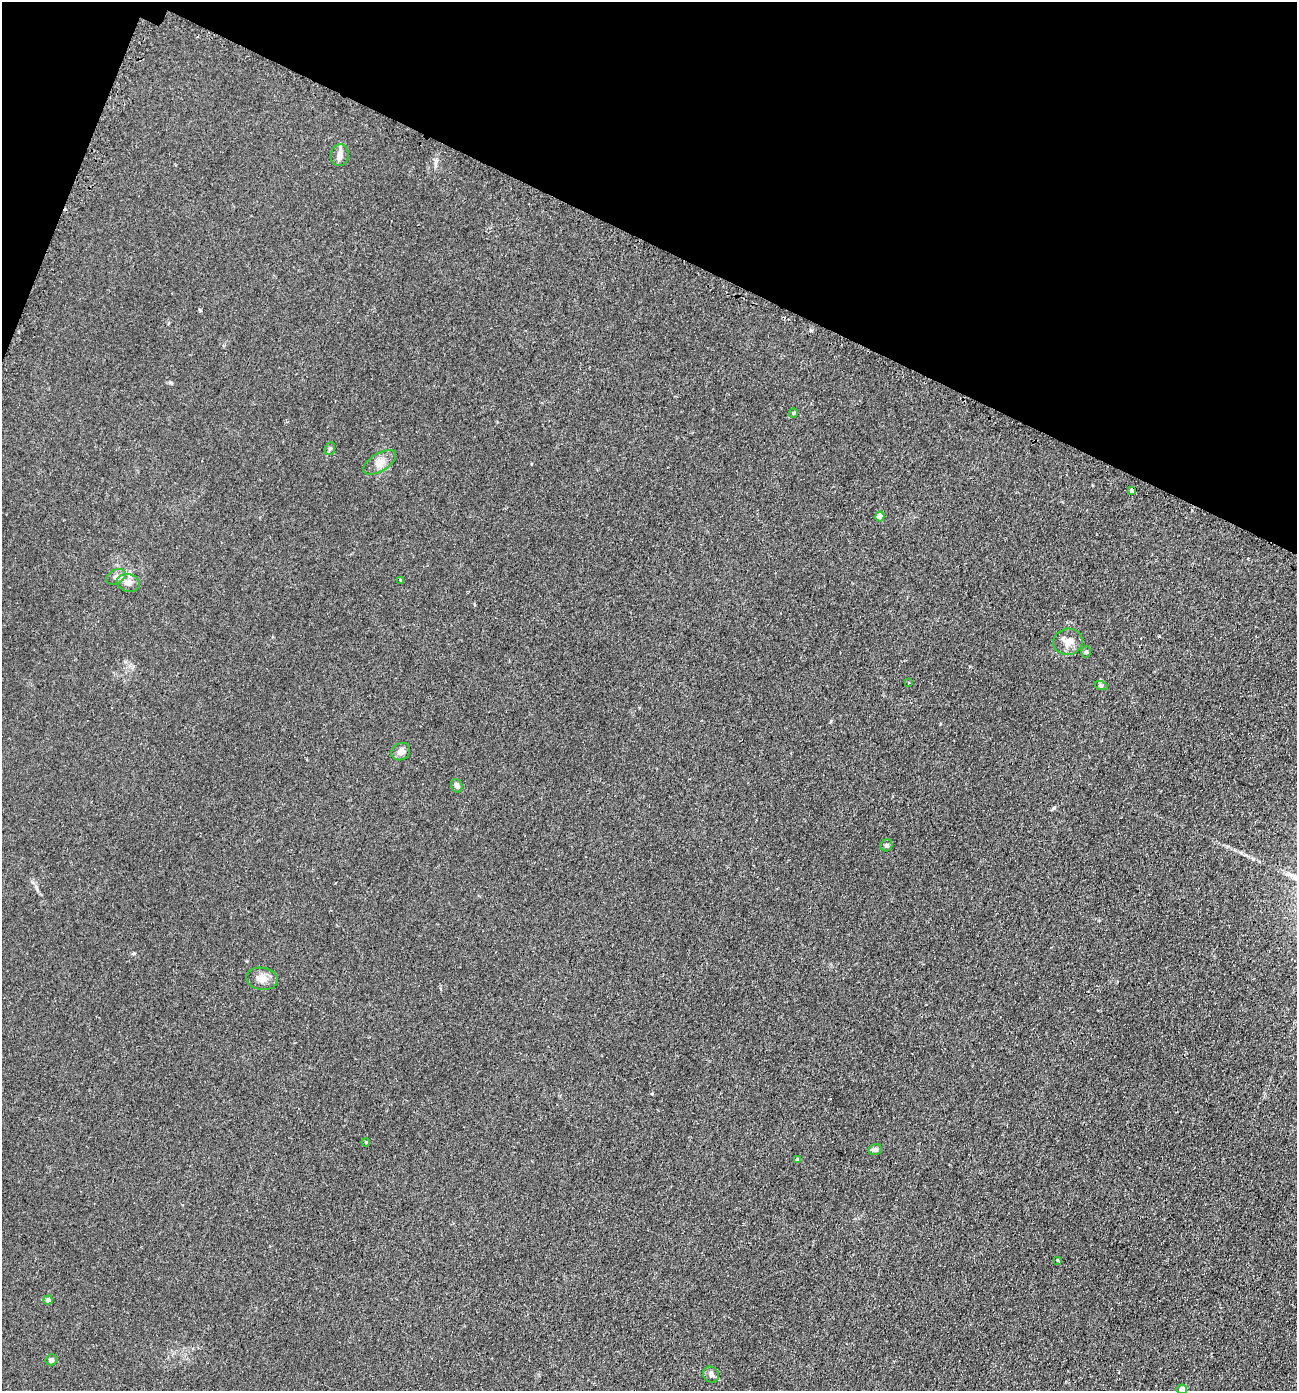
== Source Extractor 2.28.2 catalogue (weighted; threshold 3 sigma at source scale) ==
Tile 2 of 4 x 4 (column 2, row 1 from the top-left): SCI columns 1591-2885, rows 4200-5588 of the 5636 x 5618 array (HDU 1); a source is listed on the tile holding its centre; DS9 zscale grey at full resolution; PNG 1299 x 1393 px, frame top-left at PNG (2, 2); each listed source drawn as its Kron ellipse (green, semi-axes under 4 px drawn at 4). Shown black and unused: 19% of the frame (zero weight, under 2 of 3 exposures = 3% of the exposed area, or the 3 px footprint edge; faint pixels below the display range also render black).
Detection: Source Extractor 2.28.2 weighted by HDU 2 'WHT'; one run over the whole footprint, this tile lists its part. Background 0.0592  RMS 0.0062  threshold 0.0279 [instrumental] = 3 sigma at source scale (4.5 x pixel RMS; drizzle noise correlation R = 1.50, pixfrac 1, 0.05/0.05 arcsec/px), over >= 5 px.
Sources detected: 28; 2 cosmic-ray / hot-pixel residue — neither listed nor drawn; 1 inside a brighter listed object's ellipse — not listed separately; the other 25 listed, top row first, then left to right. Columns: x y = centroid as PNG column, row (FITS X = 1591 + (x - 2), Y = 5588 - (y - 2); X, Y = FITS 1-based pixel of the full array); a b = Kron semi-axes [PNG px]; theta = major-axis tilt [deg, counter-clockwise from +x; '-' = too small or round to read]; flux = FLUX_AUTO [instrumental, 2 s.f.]
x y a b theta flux
340 155 11 9 80 3.3
793 413 5 4 - 0.68
330 449 6 5 - 1.1
380 462 18 9 31 4.9
1131 490 4 3 - 5.8
880 516 5 4 - 8.8
116 577 10 7 28 2.5
401 580 4 4 - 0.68
128 583 12 8 -13 3.7
1068 642 14 13 - 6
1086 652 6 4 72 1.1
908 683 4 4 - 0.58
1101 686 7 4 -18 0.96
401 752 10 8 32 2.9
457 786 7 5 -69 1.9
886 845 6 5 - 1.5
262 979 16 11 -9 4.9
366 1142 4 3 - 0.52
875 1149 7 5 13 1.7
798 1160 4 4 - 1.8
1058 1260 3 3 - 1.5
48 1300 4 4 - 2.5
51 1360 5 5 - 1.7
711 1375 8 7 - 2.2
1182 1389 5 5 - 3.3
Overlapping masked pixels (flux is a lower limit): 1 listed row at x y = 1131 490
Isophote crosses this tile's border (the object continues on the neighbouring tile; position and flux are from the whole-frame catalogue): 1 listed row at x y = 1182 1389
Unlisted compact peaks at least as high as the median listed source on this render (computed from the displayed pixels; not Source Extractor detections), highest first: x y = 1054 808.